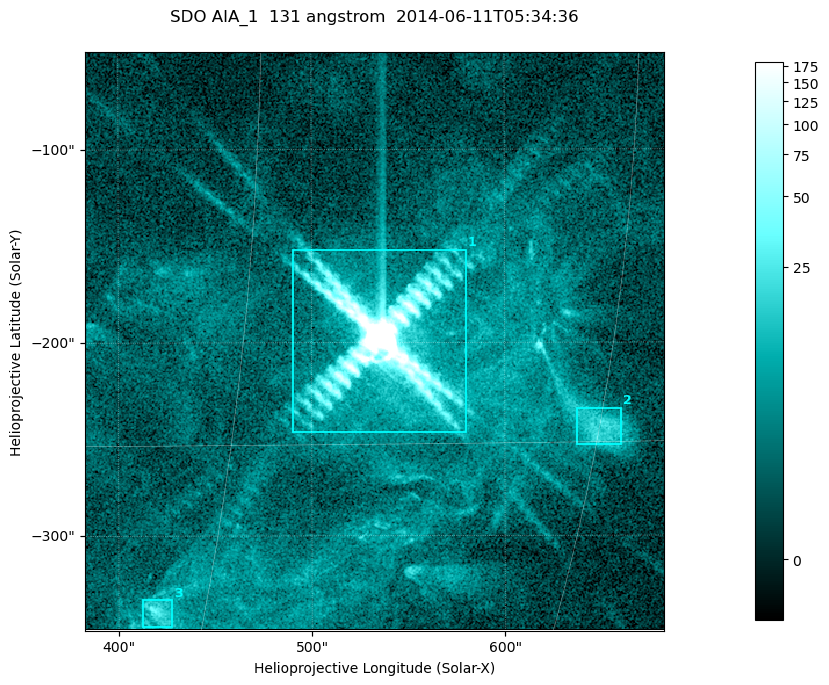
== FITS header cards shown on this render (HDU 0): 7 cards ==
TELESCOP= 'SDO     '           /
INSTRUME= 'AIA_1   '           /
WAVELNTH=                  131 /
WAVEUNIT= 'angstrom'           /
DATE-OBS= '2014-06-11T05:34:36.36' /
CTYPE1  = 'HPLN-TAN'           /
CTYPE2  = 'HPLT-TAN'           /

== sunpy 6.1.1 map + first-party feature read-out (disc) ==
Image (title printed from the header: SDO AIA_1  131 angstrom  2014-06-11T05:34:36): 499 x 499 px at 0.601 arcsec/px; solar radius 945 arcsec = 1573 px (partial field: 3.2% of the solar disc is inside the frame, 100% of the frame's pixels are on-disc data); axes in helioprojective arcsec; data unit not stated in the header (colour bar unlabelled)
Orientation: roll -0.139 deg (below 1 deg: not rotated)
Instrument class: DISC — disc imager (sunpy class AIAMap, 131 A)
Bright regions (active regions / flare kernels): reference = the on-disc median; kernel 5 px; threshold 5 sigma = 11.2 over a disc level ~2.42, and >= 1.15x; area >= 249 px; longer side >= 6 px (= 3.6 arcsec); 3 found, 3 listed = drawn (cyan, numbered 1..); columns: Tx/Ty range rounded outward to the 2 arcsec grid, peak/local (2 s.f.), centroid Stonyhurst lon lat
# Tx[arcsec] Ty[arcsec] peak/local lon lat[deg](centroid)
1 490..580 -248..-152 6168 +35 -12
2 636..662 -254..-234 9.2 +45 -15
3 412..428 -348..-332 13 +28 -21